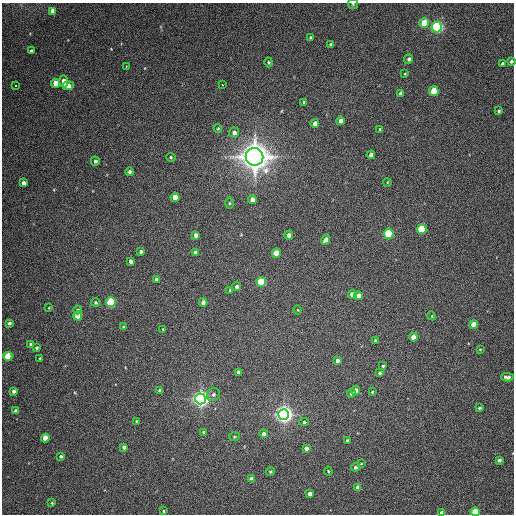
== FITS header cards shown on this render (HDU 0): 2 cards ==
NAXIS1  =                  512 / Axis length
NAXIS2  =                  512 / Axis length

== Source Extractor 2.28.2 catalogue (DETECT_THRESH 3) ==
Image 512 x 512 px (HDU 0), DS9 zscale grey, 1 PNG px = 1 image px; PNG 516 x 516 px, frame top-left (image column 1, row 512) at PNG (2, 3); each listed source drawn as its Kron ellipse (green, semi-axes under 4 px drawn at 4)
Background 140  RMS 12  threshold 34.7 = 3 sigma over >= 5 px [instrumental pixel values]
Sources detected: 108; all 108 listed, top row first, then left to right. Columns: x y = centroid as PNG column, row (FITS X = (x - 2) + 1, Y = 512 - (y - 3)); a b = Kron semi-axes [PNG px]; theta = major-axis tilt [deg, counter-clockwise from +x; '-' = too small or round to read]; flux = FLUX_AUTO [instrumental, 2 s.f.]
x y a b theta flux
353 4 5 5 - 1.0e+03
53 11 4 4 - 5.2e+03
424 23 5 4 - 2.2e+04
437 27 5 5 - 1.7e+05
310 38 3 3 - 1.2e+03
330 44 3 3 - 9.9e+02
31 51 3 3 - 1.6e+03
409 59 5 4 - 1.9e+03
511 61 3 3 - 1.4e+03
269 62 5 4 - 8.9e+02
502 64 3 3 - 1.5e+03
126 66 3 2 - 2.0e+03
405 74 3 3 - 6.4e+02
64 81 6 4 -87 6.3e+03
56 83 4 4 - 9.7e+03
16 85 3 3 - 4.6e+03
222 85 3 2 - 2.4e+03
68 86 5 4 - 5.9e+03
434 91 5 4 - 2.8e+04
400 93 4 3 - 1.6e+03
304 102 4 3 - 8.6e+02
499 111 4 4 - 1.2e+03
340 121 4 4 - 2.9e+03
315 123 4 4 - 4.0e+03
218 129 4 4 - 8.6e+02
380 129 4 3 - 1.1e+03
234 133 5 5 - 2.8e+03
371 155 4 4 - 2.7e+03
171 157 5 4 - 9.4e+02
254 157 9 8 - 1.5e+06
95 161 4 4 - 1.5e+03
129 172 4 4 - 2.2e+03
388 182 4 2 - 5.2e+02
24 183 4 3 - 3.0e+03
175 197 4 4 - 1.1e+04
252 200 4 4 - 5.7e+03
229 203 5 3 - 9.4e+02
422 229 5 5 - 4.0e+04
388 234 5 5 - 5.6e+04
195 235 4 4 - 3.8e+03
289 235 4 4 - 3.4e+03
325 240 5 4 - 4.3e+03
141 252 3 3 - 1.8e+03
195 252 4 4 - 2.0e+03
276 253 5 4 - 1.4e+04
131 261 4 3 - 2.7e+03
156 279 3 3 - 1.5e+03
261 282 5 5 - 4.9e+04
237 286 5 4 - 2.6e+03
230 290 4 4 - 1.0e+03
352 294 4 4 - 6.2e+03
359 296 4 4 - 6.5e+03
95 302 4 4 - 1.2e+03
111 302 5 5 - 6.1e+04
203 302 4 4 - 4.2e+03
49 308 4 3 - 6.3e+02
77 310 4 4 - 1.7e+03
298 310 4 3 - 5.7e+02
78 316 4 4 - 1.7e+04
432 316 4 3 - 7.0e+02
9 323 4 3 - 1.8e+03
473 325 4 4 - 1.2e+04
123 327 4 3 - 8.8e+02
163 329 3 2 - 5.7e+02
413 337 4 4 - 7.8e+03
375 340 4 3 - 9.1e+02
30 344 4 4 - 1.5e+03
36 348 4 3 - 1.4e+03
480 349 4 2 - 5.9e+02
8 356 4 4 - 3.1e+04
40 359 3 3 - 1.2e+03
337 360 3 3 - 2.4e+03
383 366 3 3 - 8.7e+02
238 372 4 4 - 1.6e+03
380 373 4 4 - 1.5e+03
507 377 6 3 -3 2.8e+03
159 390 4 3 - 1.5e+03
355 390 5 4 - 3.9e+03
13 391 4 3 - 2.3e+03
372 392 3 3 - 8.0e+02
351 393 4 4 - 1.7e+03
213 395 7 6 - 2.4e+03
200 399 5 5 - 4.5e+05
479 408 3 3 - 1.1e+03
16 411 4 4 - 5.6e+03
284 414 5 5 - 5.1e+05
136 421 3 3 - 6.6e+02
304 422 5 4 - 1.3e+03
203 432 3 3 - 8.5e+02
264 434 4 4 - 2.8e+03
234 437 5 3 - 9.4e+02
45 438 4 4 - 1.2e+04
347 441 3 3 - 1.6e+03
124 447 4 3 - 2.4e+03
306 448 4 4 - 3.0e+03
61 456 3 3 - 1.6e+03
499 460 4 3 - 2.3e+03
361 463 4 3 - 5.8e+02
355 467 4 4 - 1.8e+03
328 471 4 4 - 7.9e+02
270 472 5 4 - 1.0e+03
252 479 4 4 - 6.5e+03
358 488 4 4 - 4.7e+03
310 494 4 4 - 5.8e+03
52 503 3 3 - 7.0e+02
163 511 3 3 - 7.4e+02
475 512 4 4 - 3.1e+04
442 513 4 3 - 4.2e+03
At the frame edge (FLAGS 8, measured only in part): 4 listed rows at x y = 353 4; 511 61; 475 512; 442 513